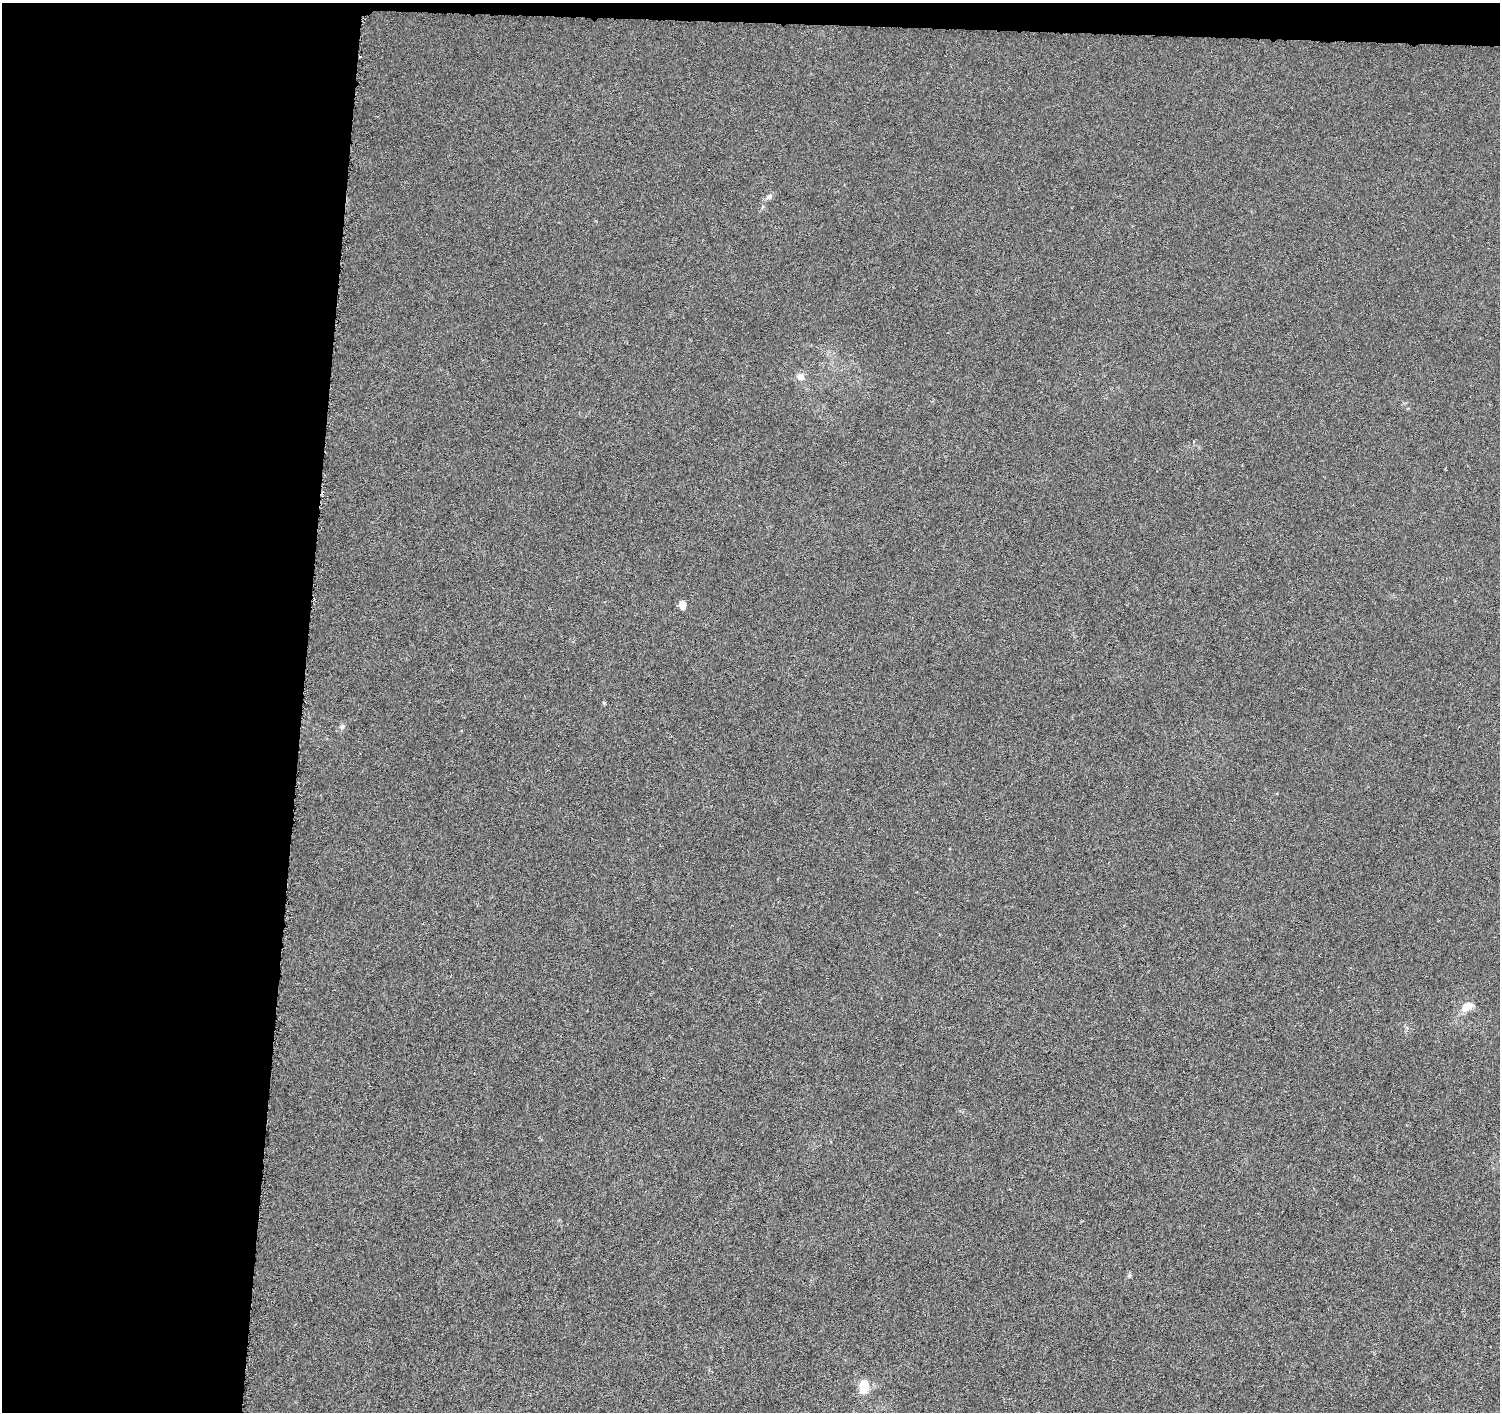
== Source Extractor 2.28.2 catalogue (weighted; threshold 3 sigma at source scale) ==
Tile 1 of 3 x 3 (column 1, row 1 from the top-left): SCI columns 10-1507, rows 3102-4511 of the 4509 x 4744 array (HDU 1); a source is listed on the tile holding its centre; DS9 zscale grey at full resolution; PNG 1502 x 1414 px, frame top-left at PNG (2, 3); no overlay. Shown black and unused: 21% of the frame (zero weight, under 4 of 8 exposures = <1% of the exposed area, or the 3 px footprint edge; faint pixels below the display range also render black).
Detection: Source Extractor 2.28.2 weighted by HDU 2 'WHT'; one run over the whole footprint, this tile lists its part. Background -0.00214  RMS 0.0022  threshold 0.00903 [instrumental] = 3 sigma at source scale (4.09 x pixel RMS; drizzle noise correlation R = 1.36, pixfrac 0.8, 0.0396/0.0396 arcsec/px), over >= 5 px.
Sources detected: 9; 1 cosmic-ray / hot-pixel residue — not listed; the other 8 listed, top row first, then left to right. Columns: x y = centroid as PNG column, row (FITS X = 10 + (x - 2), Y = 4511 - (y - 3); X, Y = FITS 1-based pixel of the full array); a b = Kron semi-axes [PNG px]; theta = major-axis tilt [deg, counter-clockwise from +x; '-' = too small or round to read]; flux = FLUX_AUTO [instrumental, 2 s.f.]
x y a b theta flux
769 197 9 6 30 0.64
800 377 11 8 -6 1.2
682 605 5 5 - 4.5
604 703 5 4 - 0.21
342 726 7 6 - 0.45
1467 1007 17 10 30 2.2
1129 1276 5 5 - 0.28
864 1386 12 8 81 5.1